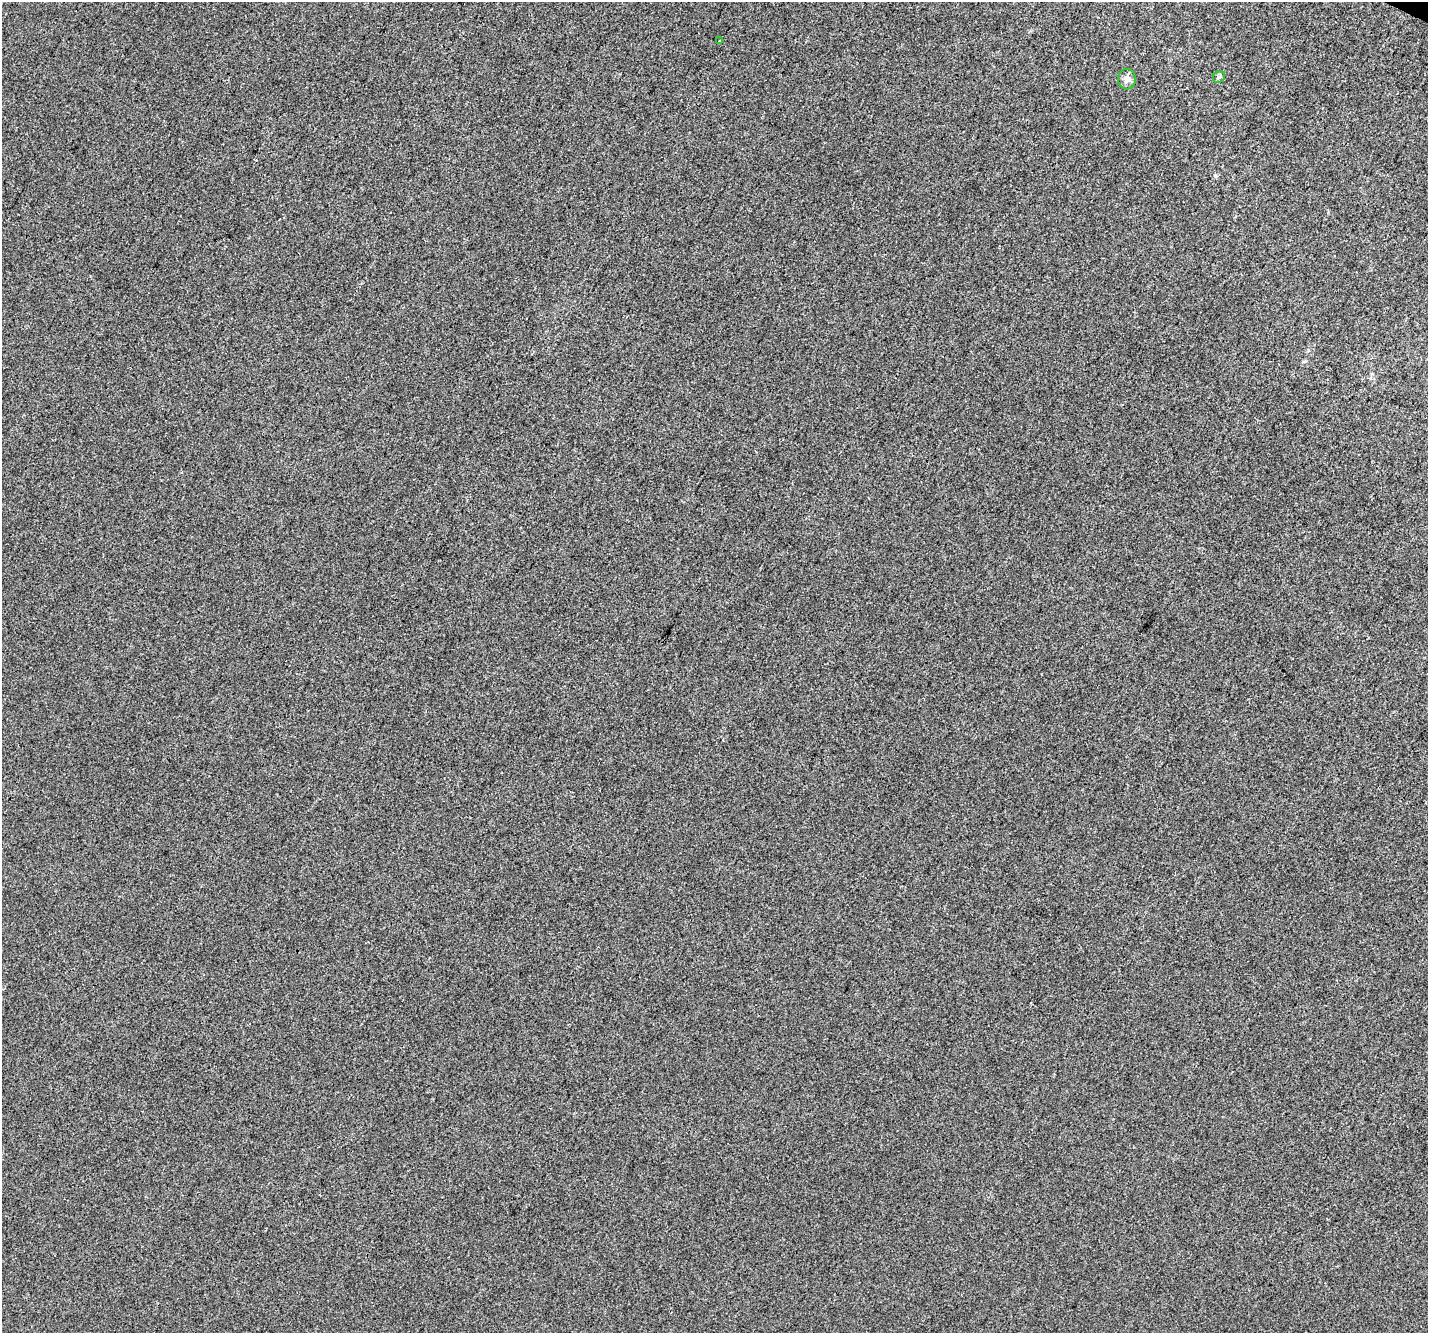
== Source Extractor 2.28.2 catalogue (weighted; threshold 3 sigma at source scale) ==
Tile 10 of 4 x 4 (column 2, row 3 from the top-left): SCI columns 1456-2881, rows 1584-2914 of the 5769 x 5893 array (HDU 1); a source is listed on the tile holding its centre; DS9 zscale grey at full resolution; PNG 1430 x 1335 px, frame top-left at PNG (2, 2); each listed source drawn as its Kron ellipse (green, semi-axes under 4 px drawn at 4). Shown black and unused: <1% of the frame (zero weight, under 3 of 4 exposures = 5% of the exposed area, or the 3 px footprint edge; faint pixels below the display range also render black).
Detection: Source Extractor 2.28.2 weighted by HDU 2 'WHT'; one run over the whole footprint, this tile lists its part. Background -1.49e-04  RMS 0.0047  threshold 0.0211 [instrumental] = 3 sigma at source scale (4.5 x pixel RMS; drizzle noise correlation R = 1.50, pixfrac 1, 0.0396/0.0396 arcsec/px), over >= 5 px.
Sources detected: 3; all 3 listed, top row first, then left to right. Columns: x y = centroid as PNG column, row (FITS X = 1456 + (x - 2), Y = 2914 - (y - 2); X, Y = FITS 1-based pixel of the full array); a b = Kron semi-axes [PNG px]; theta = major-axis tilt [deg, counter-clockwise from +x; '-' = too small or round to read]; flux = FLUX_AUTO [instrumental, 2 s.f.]
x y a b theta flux
720 40 3 2 - 0.4
1219 77 6 5 - 0.94
1127 79 10 9 - 2.5